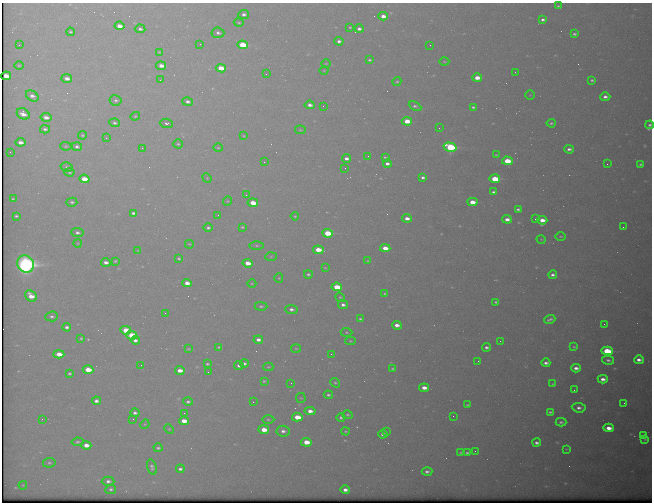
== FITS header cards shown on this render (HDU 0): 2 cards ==
NAXIS1  =                  650 / Width of table row in bytes
NAXIS2  =                  500 / Number of rows in table

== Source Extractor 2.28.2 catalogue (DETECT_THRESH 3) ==
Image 650 x 500 px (HDU 0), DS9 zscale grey, 1 PNG px = 1 image px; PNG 654 x 504 px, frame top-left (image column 1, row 500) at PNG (2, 3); each listed source drawn as its Kron ellipse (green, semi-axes under 4 px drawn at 4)
Background 592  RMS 3.1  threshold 9.44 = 3 sigma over >= 5 px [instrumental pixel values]
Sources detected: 224; all 224 listed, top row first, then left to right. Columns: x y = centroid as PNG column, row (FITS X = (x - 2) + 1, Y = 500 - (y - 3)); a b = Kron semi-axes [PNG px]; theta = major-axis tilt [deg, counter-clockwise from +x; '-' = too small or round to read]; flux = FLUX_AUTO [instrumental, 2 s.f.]
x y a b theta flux
558 6 4 3 - 250
244 14 5 4 - 760
383 16 5 3 - 1600
543 20 4 3 - 570
239 23 5 3 - 240
119 26 5 3 - 2100
350 27 3 2 - 210
140 29 5 4 - 600
359 29 4 3 - 690
70 32 4 3 - 300
218 33 6 5 - 620
574 34 4 3 - 420
339 41 4 3 - 730
200 44 2 2 - 90
19 45 2 2 - 150
242 45 5 4 - 8400
430 45 2 2 - 230
159 52 4 3 - 190
370 60 4 3 - 340
444 62 5 3 - 220
326 64 5 3 - 160
19 65 5 3 - 220
161 66 5 4 - 1800
221 68 5 4 - 4600
324 70 4 3 - 180
515 72 2 2 - 120
266 74 3 2 - 250
6 76 5 4 - 3000
67 78 5 4 - 1500
477 78 5 4 - 2600
160 80 2 2 - 120
592 80 4 3 - 350
397 82 4 4 - 260
530 95 4 4 - 190
32 96 7 5 -32 1000
605 97 5 3 - 800
116 100 6 5 - 470
188 102 5 4 - 690
310 105 5 4 - 990
323 106 3 2 - 230
415 106 7 3 -28 420
473 107 3 3 - 360
23 114 7 5 -30 1800
135 116 5 4 - 240
46 117 5 4 - 1400
407 121 5 3 - 4600
115 123 5 4 - 500
166 123 6 4 -5 520
551 123 4 3 - 310
650 125 4 4 - 380
439 128 2 2 - 100
45 129 5 3 - 510
300 130 5 4 - 230
83 135 4 3 - 240
244 136 4 2 - 170
106 138 2 2 - 130
21 142 5 3 - 1300
178 144 4 4 - 330
66 146 5 4 - 230
77 147 5 4 - 560
450 147 6 4 -15 20000
142 148 2 2 - 920
218 148 5 3 - 220
569 149 4 3 - 690
10 152 2 2 - 99
496 155 3 2 - 170
368 156 2 2 - 110
385 157 3 2 - 260
346 158 4 3 - 1000
507 161 5 4 - 5500
264 162 2 2 - 91
387 164 4 3 - 760
607 164 2 2 - 350
641 164 3 2 - 310
67 167 6 4 -14 350
345 168 2 2 - 99
70 172 5 4 - 250
423 177 4 3 - 520
207 178 5 4 - 210
84 179 5 4 - 4800
495 179 5 4 - 7800
494 192 4 3 - 450
246 195 3 2 - 180
13 199 3 3 - 220
228 201 4 4 - 220
72 202 5 4 - 420
472 202 5 3 - 3000
253 203 5 4 - 4000
518 209 4 3 - 410
133 213 4 3 - 580
218 215 3 2 - 190
16 216 4 3 - 340
295 216 4 4 - 240
407 218 5 3 - 1500
507 219 5 3 - 1300
535 219 2 2 - 120
542 220 5 3 - 2000
242 227 4 3 - 290
623 227 2 2 - 370
208 228 5 4 - 470
77 233 6 4 -7 570
328 233 5 4 - 8600
560 236 5 2 - 200
541 239 4 3 - 150
78 243 4 3 - 170
189 244 4 3 - 180
257 245 7 3 -1 310
385 248 5 3 - 2700
138 250 3 2 - 130
318 250 5 4 - 4300
271 257 6 4 3 260
179 258 4 3 - 300
115 261 4 3 - 250
368 261 4 3 - 190
106 262 5 3 - 1100
248 263 5 3 - 2700
26 264 9 8 - 100000
325 268 3 2 - 160
308 274 4 3 - 390
553 275 4 3 - 630
279 278 4 4 - 240
187 283 5 3 - 1800
252 284 4 3 - 180
337 287 5 4 - 6600
385 293 4 3 - 260
31 296 6 5 - 2700
340 297 5 4 - 270
496 302 3 3 - 270
343 305 5 4 - 730
261 306 6 4 -1 370
291 309 6 4 -3 730
165 313 2 2 - 120
52 316 6 5 - 540
360 319 4 3 - 330
550 319 6 3 19 450
604 324 2 2 - 450
397 325 5 3 - 1400
67 327 4 3 - 680
126 330 5 4 - 5800
347 332 6 4 -3 290
132 335 5 4 - 9500
81 338 4 3 - 250
135 340 4 4 - 940
258 340 5 3 - 970
350 341 5 4 - 270
500 341 2 2 - 99
219 347 3 3 - 230
487 347 4 3 - 560
574 347 3 2 - 200
296 348 5 3 - 240
188 349 4 3 - 210
607 351 6 4 -4 12000
59 354 5 4 - 2700
331 354 3 2 - 370
608 360 6 4 -16 490
639 360 5 3 - 1000
478 361 2 2 - 350
546 363 4 3 - 690
207 364 3 3 - 290
244 364 4 3 - 520
141 365 2 2 - 140
239 366 4 3 - 690
268 367 5 4 - 260
576 368 5 3 - 1100
393 369 3 2 - 250
88 370 5 4 - 4000
180 370 5 4 - 2100
208 372 2 2 - 130
70 373 4 3 - 330
603 379 5 3 - 1200
264 381 4 3 - 260
291 383 3 3 - 200
335 383 5 4 - 310
553 384 3 2 - 170
424 388 5 3 - 1800
574 390 2 2 - 110
328 395 4 3 - 410
301 398 5 5 - 250
96 401 4 3 - 830
188 402 5 4 - 450
253 402 2 2 - 150
624 403 2 2 - 85
467 405 3 2 - 220
579 408 7 5 -6 860
310 411 5 4 - 1600
550 412 4 2 - 330
135 413 4 3 - 590
184 413 3 2 - 190
347 415 5 4 - 300
453 416 2 2 - 120
297 417 5 4 - 4200
341 417 4 3 - 430
42 419 2 2 - 280
133 419 2 2 - 240
268 420 6 3 -1 260
184 421 5 4 - 2400
561 422 5 4 - 420
145 424 5 4 - 210
609 428 5 4 - 2200
169 429 5 3 - 200
264 430 5 4 - 3200
283 431 7 5 -6 940
346 431 4 3 - 240
386 431 3 2 - 580
383 434 5 3 - 1000
643 435 3 2 - 190
645 439 3 3 - 190
78 442 6 4 8 350
306 442 5 4 - 3700
537 443 4 3 - 620
86 445 5 4 - 2000
158 448 4 3 - 390
566 449 3 3 - 150
475 451 2 2 - 450
461 452 3 2 - 230
467 453 4 3 - 370
49 463 6 5 - 390
152 467 8 4 -73 560
180 469 4 3 - 540
427 471 5 4 - 600
108 481 6 4 -1 720
23 485 4 3 - 170
111 489 5 4 - 480
345 490 5 4 - 1200
At the frame edge (FLAGS 8, measured only in part): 1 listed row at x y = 650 125